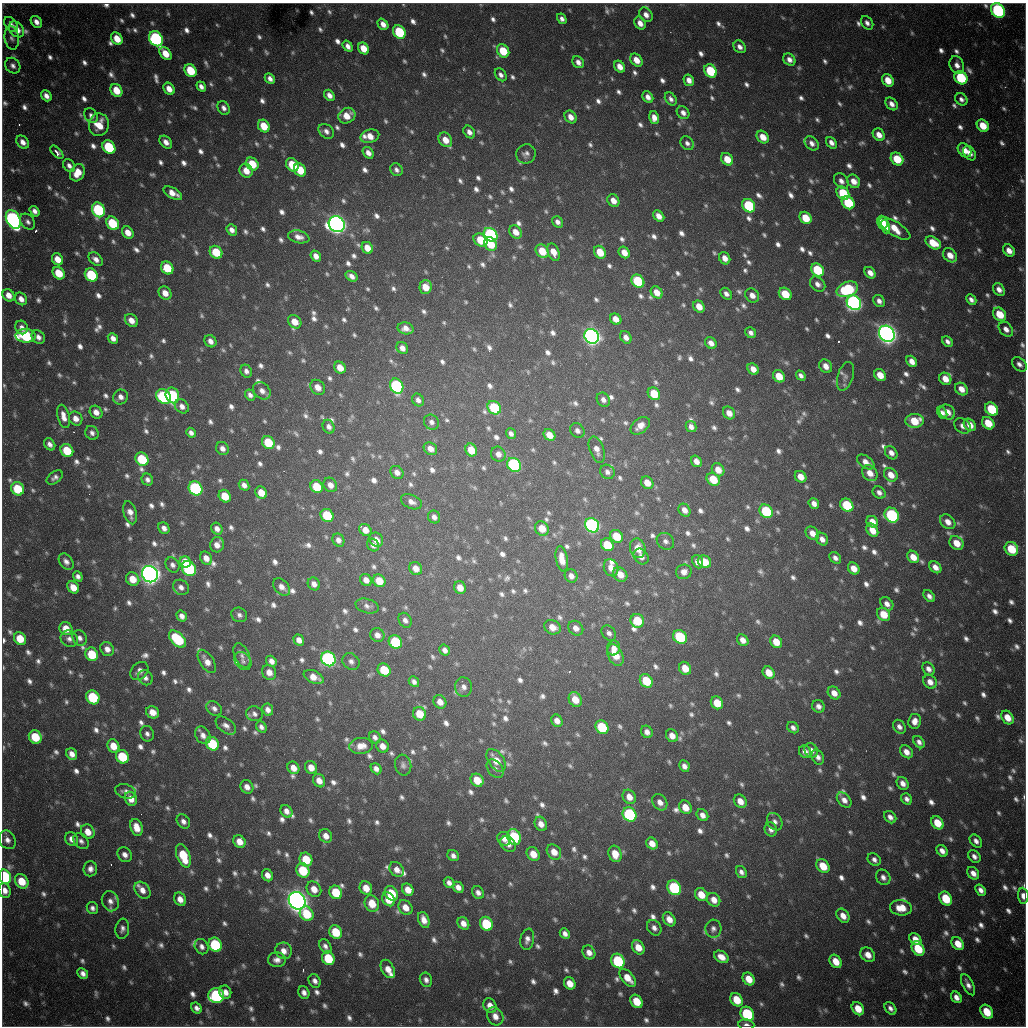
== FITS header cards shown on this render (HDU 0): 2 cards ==
NAXIS1  =                 1024 / length of data axis 1
NAXIS2  =                 1024 / length of data axis 2

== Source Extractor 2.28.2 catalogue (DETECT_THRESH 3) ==
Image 1024 x 1024 px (HDU 0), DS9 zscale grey, 1 PNG px = 1 image px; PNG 1028 x 1028 px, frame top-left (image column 1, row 1024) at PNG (2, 3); each listed source drawn as its Kron ellipse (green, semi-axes under 4 px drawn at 4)
Background 1030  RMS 26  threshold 78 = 3 sigma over >= 5 px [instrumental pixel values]
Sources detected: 1269; of the 1269, the 500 brightest by FLUX_AUTO listed and drawn (769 fainter detections omitted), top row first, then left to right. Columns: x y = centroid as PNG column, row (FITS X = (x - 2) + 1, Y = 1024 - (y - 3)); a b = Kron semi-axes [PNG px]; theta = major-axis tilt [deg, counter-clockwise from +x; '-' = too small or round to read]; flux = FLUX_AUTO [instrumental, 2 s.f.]
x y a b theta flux
998 10 8 6 -53 2.8e+05
646 15 8 6 -52 1.3e+04
562 19 5 4 - 8.2e+03
36 22 6 5 - 1.1e+04
640 23 7 5 -61 1.4e+04
867 23 7 5 -53 7.9e+03
383 24 6 4 -50 1.3e+04
11 25 8 5 -52 7.4e+03
17 29 9 6 -49 2.2e+04
399 32 7 6 - 1.1e+05
12 38 12 7 -83 7.6e+03
117 39 7 5 -53 3.0e+04
156 39 8 6 -54 3.2e+05
348 46 6 4 -53 1.0e+04
740 47 7 5 -48 9.3e+03
363 48 6 5 - 3.1e+04
503 51 7 5 -54 5.4e+04
165 54 7 5 -52 3.0e+04
636 60 7 5 -50 2.2e+04
789 60 7 5 -46 1.1e+04
578 62 6 5 - 1.0e+04
957 65 9 7 -64 1.2e+04
13 66 8 7 - 8.0e+03
620 67 6 5 - 1.8e+04
190 71 7 5 -53 6.5e+04
710 71 7 6 - 9.3e+04
501 75 7 5 -53 7.7e+03
961 78 7 6 - 1.1e+05
270 79 5 4 - 9.2e+03
689 80 6 5 - 1.3e+04
888 80 6 5 - 2.8e+04
201 87 5 4 - 8.6e+03
169 89 6 5 - 1.8e+04
116 90 7 5 -57 3.5e+04
329 95 6 4 -53 1.1e+04
46 96 6 4 -50 1.1e+04
648 97 6 5 - 1.1e+04
671 99 7 5 -53 7.3e+03
961 99 7 5 -44 7.7e+03
892 104 7 5 -47 1.2e+04
224 108 7 5 -61 8.7e+03
683 113 7 5 -48 9.3e+03
91 116 8 6 -54 7.6e+03
347 116 9 7 30 2.6e+04
571 117 7 5 -50 1.5e+04
654 118 6 5 - 1.5e+04
99 125 11 10 - 3.5e+04
264 126 7 5 -53 3.9e+04
983 126 7 5 -46 3.6e+04
326 131 8 6 -41 9.2e+03
469 132 7 5 -54 9.7e+03
879 135 7 5 -51 1.7e+04
370 136 9 6 15 2.0e+04
763 137 7 5 -48 2.5e+04
445 140 8 6 -54 2.3e+04
23 142 7 5 -47 1.3e+04
166 142 7 5 -46 1.2e+04
687 143 7 6 - 7.5e+03
812 143 8 6 -45 9.7e+03
831 143 6 4 -52 1.0e+04
109 147 7 6 - 1.2e+05
964 150 8 6 -49 2.0e+04
57 152 8 4 -46 8.3e+03
368 153 6 5 - 1.2e+04
970 153 8 5 -56 1.3e+04
526 154 10 9 - 9.2e+03
727 159 7 5 -51 3.1e+04
897 159 7 5 -46 5.6e+04
252 164 7 5 -47 5.2e+04
292 165 7 5 -52 5.8e+04
69 166 7 5 -51 8.5e+03
300 170 7 5 -52 4.8e+04
396 170 7 6 - 7.4e+03
246 171 7 6 - 2.3e+04
77 173 9 7 61 2.9e+04
841 181 8 6 -53 1.0e+04
854 181 7 6 - 1.8e+04
173 193 10 5 -29 1.9e+04
843 193 7 5 -50 8.3e+04
613 201 7 5 -52 1.7e+04
848 203 7 5 -49 9.8e+04
749 206 7 6 - 1.5e+05
98 210 8 6 -63 2.0e+05
34 211 5 4 - 8.7e+03
659 216 6 4 -44 1.5e+04
806 218 6 5 - 4.4e+04
13 219 10 6 -63 6.5e+05
28 222 9 6 -50 7.4e+03
557 222 6 5 - 8.5e+03
882 222 6 5 - 2.6e+04
113 223 7 6 - 9.2e+04
337 224 8 7 - 1.6e+06
886 226 7 4 -72 2.5e+04
895 228 18 7 -32 3.4e+04
232 230 6 5 - 1.0e+04
128 232 6 5 - 2.0e+04
516 232 7 5 -48 1.9e+04
490 235 7 6 - 3.5e+05
299 237 11 6 -13 1.2e+04
481 240 7 6 - 4.8e+04
933 243 8 5 -33 4.1e+04
491 244 7 6 - 5.0e+04
367 248 6 5 - 2.4e+04
542 251 7 6 - 4.3e+04
1009 251 7 5 -48 1.5e+04
216 252 7 6 - 5.6e+04
553 252 9 5 -69 2.4e+04
600 252 7 5 -55 4.0e+04
624 252 6 5 - 1.9e+04
950 255 8 6 -48 2.2e+04
316 256 6 5 - 1.3e+04
725 258 6 5 - 1.5e+04
57 259 6 5 - 2.3e+04
96 259 8 5 -42 1.1e+04
167 268 7 5 -50 6.2e+04
817 270 7 6 - 9.4e+04
59 273 7 5 -48 4.7e+04
870 273 6 5 - 1.4e+04
91 275 7 6 - 1.1e+05
352 276 6 4 -35 1.1e+04
638 281 7 6 - 1.2e+05
818 284 8 6 -43 1.0e+04
426 287 7 6 - 2.9e+04
847 289 11 7 21 1.4e+05
999 289 7 5 -52 1.2e+04
657 292 7 5 -48 2.2e+04
165 293 7 6 - 1.9e+04
726 294 6 5 - 8.4e+03
785 294 7 5 -42 4.4e+04
8 295 7 5 -52 1.7e+04
752 295 8 6 -44 1.4e+04
21 299 7 5 -50 1.2e+04
971 300 6 4 -44 7.9e+03
879 301 6 5 - 9.2e+03
854 303 8 6 -48 7.8e+05
699 306 6 5 - 2.1e+04
1000 314 7 6 - 4.3e+04
616 319 6 5 - 1.7e+04
131 320 7 5 -46 1.8e+04
295 322 7 6 - 2.5e+04
22 327 7 6 - 9.7e+03
406 328 8 6 -14 1.3e+04
1006 329 8 6 -48 1.3e+04
751 333 6 5 - 7.4e+03
887 334 9 7 -46 1.7e+06
26 336 10 7 -3 1.5e+05
592 336 8 6 -48 1.1e+06
38 337 7 6 - 1.0e+04
626 337 7 5 -55 1.1e+04
113 338 6 4 -47 1.1e+04
210 341 6 5 - 1.1e+04
947 341 6 4 -46 7.6e+03
711 343 6 5 - 1.3e+04
402 348 6 5 - 1.2e+04
912 361 6 5 - 1.4e+04
1019 364 8 6 -42 9.1e+03
826 366 7 6 - 1.5e+04
340 368 6 5 - 2.3e+04
753 369 6 5 - 1.7e+04
246 371 7 5 -65 8.3e+03
880 375 6 5 - 2.7e+04
779 376 6 5 - 3.7e+04
801 376 5 4 - 7.3e+03
845 376 15 8 73 8.3e+03
945 379 6 5 - 2.1e+04
397 386 8 6 -62 2.7e+05
318 387 8 6 -47 1.8e+04
961 389 7 5 -44 1.8e+04
262 391 10 7 -46 1.2e+04
654 394 7 5 -51 5.0e+04
172 395 8 6 -68 2.0e+05
250 395 6 5 - 7.7e+03
163 396 8 6 -40 2.0e+05
120 397 8 7 - 1.1e+04
418 400 6 5 - 7.7e+03
603 400 7 6 - 9.1e+03
182 406 8 6 -47 1.1e+04
494 408 7 6 - 1.1e+05
992 409 7 5 -45 9.0e+04
96 412 7 6 - 1.3e+04
947 412 8 6 -38 1.8e+04
729 413 7 5 -52 1.6e+04
942 413 6 4 -62 7.3e+03
64 416 12 6 -75 1.6e+04
76 418 7 6 - 1.5e+04
915 421 9 7 1 4.7e+04
431 422 8 7 - 7.7e+03
988 423 7 5 -44 4.1e+04
970 425 7 5 -46 2.1e+04
640 426 11 7 38 1.7e+04
962 426 9 7 -36 1.0e+04
329 427 7 5 -62 8.5e+03
691 427 6 5 - 9.3e+03
577 431 8 6 -48 8.2e+03
92 433 7 6 - 8.2e+03
191 433 5 4 - 8.2e+03
511 434 5 4 - 7.3e+03
549 435 6 5 - 2.2e+04
268 442 7 6 - 6.5e+04
50 444 6 5 - 8.9e+03
222 448 7 6 - 1.0e+04
430 449 7 6 - 1.4e+04
471 450 6 5 - 3.1e+04
597 450 14 7 -70 1.4e+04
67 451 7 6 - 5.9e+04
891 453 7 5 -49 1.1e+04
498 454 8 7 - 1.1e+04
142 459 7 6 - 9.1e+04
696 461 6 5 - 1.3e+04
866 462 9 6 -35 1.5e+04
514 465 7 6 - 3.1e+05
718 470 7 6 - 2.0e+04
397 472 7 6 - 1.0e+04
607 472 7 6 - 7.8e+03
870 473 9 7 -50 2.1e+04
891 475 7 6 - 2.2e+04
55 477 9 5 37 7.4e+03
801 477 6 5 - 2.0e+04
713 479 7 6 - 4.5e+04
147 480 6 5 - 7.5e+03
647 483 7 5 -48 2.1e+04
244 485 6 5 - 1.0e+04
330 485 7 6 - 1.3e+04
317 487 7 6 - 5.3e+04
195 488 7 6 - 3.1e+05
18 489 7 6 - 7.1e+04
879 492 7 5 -40 8.2e+03
261 493 6 5 - 2.7e+04
225 496 7 5 -49 4.4e+04
411 502 11 7 -22 1.1e+04
814 503 6 5 - 1.1e+04
847 505 7 6 - 9.7e+04
684 510 7 5 -55 1.3e+04
766 511 7 6 - 1.2e+05
130 513 12 6 -74 1.5e+04
327 515 7 6 - 9.2e+04
892 515 8 6 -54 2.3e+05
434 517 7 6 - 8.7e+03
872 522 6 5 - 1.8e+04
948 522 8 6 -43 1.5e+04
592 525 8 6 -47 5.2e+05
164 528 6 5 - 9.3e+03
542 528 7 6 - 2.8e+04
217 529 6 5 - 1.0e+04
365 530 7 5 -38 1.6e+04
872 530 7 5 -56 2.5e+04
812 533 7 6 - 1.7e+04
617 536 7 6 - 4.9e+04
822 539 7 5 -50 1.1e+04
338 540 7 5 -64 9.6e+03
376 540 7 6 - 1.7e+04
665 541 9 8 - 8.1e+03
957 543 8 6 -46 2.9e+04
217 545 8 7 - 1.4e+04
373 545 7 5 -51 9.0e+03
607 545 7 6 - 6.1e+04
638 548 10 7 -75 2.5e+04
1011 549 7 6 - 6.2e+04
641 557 8 7 - 1.0e+04
913 557 7 5 -47 2.4e+04
206 558 7 5 -60 1.5e+04
835 558 7 5 -44 8.2e+03
562 559 12 6 -80 2.3e+04
66 562 9 6 -51 9.3e+03
185 562 6 5 - 3.3e+04
698 562 7 5 -65 1.3e+04
704 562 7 6 - 4.0e+04
172 565 8 6 -56 8.0e+03
935 567 7 5 -44 1.4e+04
189 568 8 6 -52 2.3e+05
416 568 7 6 - 1.9e+04
611 568 9 7 -68 1.9e+04
854 568 6 5 - 2.0e+04
684 572 8 7 - 1.2e+04
150 574 8 7 - 1.7e+06
620 574 8 6 -47 2.1e+04
78 576 5 4 - 7.4e+03
571 576 7 6 - 1.1e+04
133 579 7 6 - 2.9e+04
366 580 6 5 - 1.2e+04
379 581 7 5 -49 3.4e+04
314 584 7 6 - 1.1e+04
73 587 7 5 -51 2.6e+04
181 587 8 7 - 9.6e+03
282 587 10 7 -46 1.4e+04
460 588 6 6 - 2.0e+04
929 596 7 4 -50 8.4e+03
887 604 7 5 -47 1.1e+04
367 606 12 7 -16 8.2e+03
884 614 7 6 - 3.4e+04
239 615 8 7 - 7.6e+03
182 616 6 4 -58 9.5e+03
405 620 8 6 -60 8.4e+03
637 621 7 6 - 5.5e+04
552 627 8 7 - 2.1e+04
576 628 8 6 -42 1.3e+04
66 629 7 6 - 2.8e+04
609 633 8 6 -49 7.7e+03
377 635 7 6 - 1.2e+04
680 637 7 6 - 1.2e+05
80 638 8 6 -59 8.7e+03
20 639 7 5 -51 4.2e+04
69 639 9 8 - 8.9e+03
177 639 10 6 -45 1.2e+05
299 640 6 5 - 1.2e+04
743 640 6 5 - 1.3e+04
395 642 7 6 - 1.2e+05
776 642 6 5 - 3.0e+04
614 648 7 6 - 1.2e+04
107 649 7 6 - 1.3e+04
445 650 6 5 - 8.7e+03
92 654 7 6 - 6.1e+04
615 655 11 7 -65 3.4e+04
242 656 13 7 -67 9.9e+03
328 659 7 6 - 5.4e+05
207 661 13 7 -57 1.8e+04
243 661 10 7 -51 7.5e+03
271 661 6 5 - 1.1e+04
351 661 9 7 -43 9.0e+03
685 668 7 5 -56 2.7e+04
928 669 7 5 -54 9.8e+03
384 670 7 6 - 6.0e+04
139 671 10 7 48 1.2e+04
269 672 8 6 -56 1.7e+04
769 673 7 5 -50 2.9e+04
314 677 10 6 -24 2.1e+04
145 678 8 7 - 8.7e+03
646 681 7 6 - 6.8e+04
414 682 6 4 -48 7.4e+03
930 682 7 6 - 1.5e+04
464 687 9 8 - 1.0e+04
834 693 7 5 -46 1.6e+04
93 697 7 6 - 1.1e+05
575 699 8 6 -63 2.9e+04
440 702 7 6 - 1.6e+04
717 703 7 6 - 3.8e+04
818 706 6 6 - 9.4e+03
214 708 8 6 -35 8.2e+03
268 710 6 5 - 1.1e+04
153 712 7 6 - 2.0e+04
254 714 8 7 - 7.8e+03
420 714 7 6 - 3.8e+04
1007 717 7 5 -51 2.4e+04
557 721 6 5 - 1.3e+04
915 721 7 6 - 1.4e+04
226 725 11 7 -38 1.0e+04
261 727 6 5 - 7.3e+03
602 727 7 6 - 9.1e+04
899 727 7 5 -55 9.3e+03
793 728 6 5 - 7.6e+03
647 732 6 5 - 1.1e+04
147 734 8 6 -69 7.3e+03
203 735 9 7 -57 1.3e+04
672 736 7 5 -53 1.6e+04
35 737 7 6 - 6.3e+04
375 737 6 5 - 7.7e+03
919 742 7 5 -52 8.0e+03
212 744 7 6 - 9.6e+04
113 746 7 6 - 2.9e+04
361 746 12 8 7 2.0e+04
382 746 7 6 - 1.5e+04
811 750 7 6 - 1.2e+04
805 752 6 6 - 1.1e+04
906 752 7 5 -45 1.5e+04
72 754 6 5 - 1.3e+04
122 757 7 6 - 8.7e+04
818 757 8 6 -62 8.7e+03
496 760 13 7 -55 2.7e+04
403 765 10 8 -75 7.4e+03
684 766 6 5 - 9.7e+03
311 767 7 6 - 1.9e+04
293 768 7 5 -51 1.8e+04
376 769 6 5 - 9.6e+03
495 769 10 7 -51 8.2e+03
477 780 7 6 - 3.8e+04
319 781 7 5 -58 1.7e+04
903 783 7 5 -55 1.2e+04
247 787 7 6 - 1.3e+04
125 791 10 7 -15 8.4e+03
629 797 7 6 - 1.8e+04
131 799 7 6 - 2.0e+04
907 799 6 5 - 7.4e+03
844 800 9 6 -47 1.2e+04
740 801 7 6 - 1.9e+04
660 802 9 6 -55 1.3e+04
685 807 7 6 - 2.5e+04
286 811 7 5 -51 1.1e+04
630 814 7 6 - 2.6e+05
702 815 6 5 - 1.1e+04
890 817 7 5 -46 9.4e+03
183 821 8 6 -52 8.9e+03
775 822 9 7 -58 8.3e+03
937 823 7 5 -51 3.7e+04
541 824 7 6 - 1.4e+04
136 827 9 6 -70 2.4e+04
771 829 7 6 - 9.7e+03
88 832 8 6 -55 2.3e+04
326 836 7 6 - 1.5e+04
514 837 8 6 -63 1.6e+05
72 839 7 6 - 1.2e+04
504 839 7 6 - 1.2e+04
7 840 10 8 -58 1.1e+04
81 841 9 6 -47 7.6e+03
239 841 7 5 -52 2.0e+04
976 841 7 5 -48 8.8e+03
652 843 6 5 - 1.8e+04
508 844 8 7 - 1.1e+04
942 851 6 5 - 1.1e+04
554 852 8 6 -51 2.0e+04
533 854 7 6 - 2.7e+04
615 854 8 6 -73 2.7e+04
125 855 8 6 -48 1.1e+04
183 856 12 6 -69 6.6e+04
453 856 6 5 - 8.2e+03
974 856 7 5 -49 8.8e+03
306 859 7 6 - 5.4e+04
874 860 7 5 -41 7.9e+03
823 866 7 6 - 3.8e+04
90 869 7 7 - 1.1e+04
303 870 7 6 - 7.6e+04
397 870 8 6 -48 1.4e+04
741 872 6 5 - 7.4e+03
973 873 7 5 -51 1.3e+04
267 875 6 5 - 1.5e+04
5 877 7 5 -74 1.6e+05
883 877 8 6 -54 9.8e+03
22 881 8 6 -52 4.1e+04
449 883 6 4 -49 9.8e+03
458 887 6 5 - 1.1e+04
366 888 7 6 - 2.7e+04
674 888 8 6 -56 1.8e+05
314 889 8 6 -53 2.1e+04
142 890 9 6 -50 1.5e+04
408 890 6 5 - 2.0e+04
981 890 6 4 -50 1.0e+04
5 891 7 6 - 1.3e+04
336 892 7 6 - 6.2e+04
391 893 8 6 -58 6.1e+04
478 893 7 5 -54 9.1e+03
701 895 7 6 - 3.0e+04
1023 896 8 5 -84 1.3e+04
946 898 7 6 - 5.4e+04
180 899 7 5 -61 1.6e+04
388 899 7 6 - 2.8e+04
714 900 7 6 - 1.7e+04
110 901 10 8 -70 1.2e+04
297 901 9 8 - 2.2e+06
372 903 8 7 - 3.5e+04
405 907 8 6 -48 2.0e+04
92 908 6 5 - 7.5e+03
901 908 11 8 -6 3.0e+04
307 914 8 6 -54 6.2e+04
843 916 7 5 -54 1.7e+04
669 919 7 5 -53 1.8e+04
424 920 8 5 -69 1.6e+04
463 923 7 5 -55 1.4e+04
486 924 7 6 - 9.8e+04
654 928 8 6 -52 9.0e+03
122 929 10 7 81 7.9e+03
713 929 9 8 - 8.1e+03
336 932 7 6 - 5.7e+04
565 934 5 4 - 8.8e+03
527 939 11 7 79 9.6e+03
915 939 7 5 -46 1.8e+04
958 944 7 5 -50 2.8e+04
215 945 7 6 - 1.5e+05
325 946 8 5 -58 8.1e+03
202 947 8 6 -58 8.8e+03
638 947 7 5 -56 2.5e+04
918 949 8 5 -55 5.6e+04
284 951 8 8 - 1.5e+04
589 952 7 6 - 1.3e+04
868 955 8 6 -44 1.9e+04
721 957 8 5 -32 1.8e+04
328 958 7 6 - 7.0e+04
277 960 9 7 -3 1.2e+04
618 961 7 6 - 1.4e+05
836 961 7 5 -54 2.7e+04
388 969 10 6 -61 1.7e+04
83 973 6 5 - 9.6e+03
628 978 10 6 -49 2.8e+04
749 979 7 5 -54 2.6e+04
426 980 7 6 - 8.3e+03
315 981 7 5 -59 8.5e+03
570 983 6 5 - 2.3e+04
968 985 11 5 -63 1.0e+04
225 992 7 6 - 1.3e+04
304 992 6 5 - 9.4e+03
216 995 8 7 - 2.3e+05
956 997 6 5 - 1.2e+04
737 1000 7 5 -51 4.1e+04
636 1001 7 5 -55 4.1e+04
490 1006 7 6 - 1.6e+04
196 1008 6 5 - 8.3e+03
890 1008 7 5 -51 8.3e+03
858 1009 7 5 -53 3.0e+04
987 1012 7 5 -56 4.5e+04
747 1014 8 6 -53 1.7e+05
495 1016 9 7 -60 1.6e+04
746 1025 8 5 -8 8.2e+03
At the frame edge (FLAGS 8, measured only in part): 5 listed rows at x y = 998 10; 5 877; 5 891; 1023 896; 746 1025
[769 fainter detections neither listed nor drawn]

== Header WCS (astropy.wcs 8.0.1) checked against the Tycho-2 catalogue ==
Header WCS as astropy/WCSLIB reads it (CRVAL/CRPIX/CD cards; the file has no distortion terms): RA---TAN/DEC--TAN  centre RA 19:04:11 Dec -20:34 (286.05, -20.56 deg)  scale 1.18 arcsec/px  FOV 20.1' x 20.2'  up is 0 deg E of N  parity flipped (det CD > 0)
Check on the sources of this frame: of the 60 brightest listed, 19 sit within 2.0 arcsec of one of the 22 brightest Tycho-2 stars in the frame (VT <= 11.99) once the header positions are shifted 0.42 arcsec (0.22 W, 0.36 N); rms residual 0.69 arcsec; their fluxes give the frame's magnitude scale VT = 25.12 - 2.5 log10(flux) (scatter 0.27 mag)
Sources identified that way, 19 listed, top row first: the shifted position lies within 2.0 arcsec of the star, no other Tycho-2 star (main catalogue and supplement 1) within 4.0 arcsec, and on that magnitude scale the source's flux lands within +1.5 / -3 mag of the star's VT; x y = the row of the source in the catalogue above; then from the Tycho-2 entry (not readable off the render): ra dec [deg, ICRS J2000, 3 dp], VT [Tycho-2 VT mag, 2 dp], TYC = Tycho-2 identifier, HIP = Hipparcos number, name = IAU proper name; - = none
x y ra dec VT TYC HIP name
998 10 286.217 -20.394 11.45 6291-2348-1 - -
156 39 285.922 -20.401 11.84 6290-1553-1 - -
109 147 285.906 -20.437 11.70 6290-1190-1 - -
98 210 285.902 -20.457 11.63 6290-1914-1 - -
13 219 285.872 -20.460 10.93 6290-2349-1 - -
490 235 286.039 -20.466 11.64 6291-2563-1 - -
854 303 286.166 -20.490 11.06 6291-1861-1 - -
887 334 286.177 -20.500 9.72 6291-280-1 - -
592 336 286.074 -20.500 10.56 6291-2482-1 - -
397 386 286.006 -20.516 11.38 6291-2555-1 - -
195 488 285.935 -20.549 11.40 6290-1670-1 - -
592 525 286.074 -20.562 10.72 6291-940-1 - -
150 574 285.919 -20.577 9.38 6290-1734-1 - -
328 659 285.981 -20.605 11.19 6290-1602-1 - -
630 814 286.086 -20.657 11.94 6295-2470-1 - -
5 877 285.867 -20.676 11.61 6294-311-1 - -
674 888 286.102 -20.681 11.90 6295-452-1 - -
297 901 285.970 -20.684 9.47 6294-85-1 - -
618 961 286.082 -20.705 11.99 6295-205-1 - -